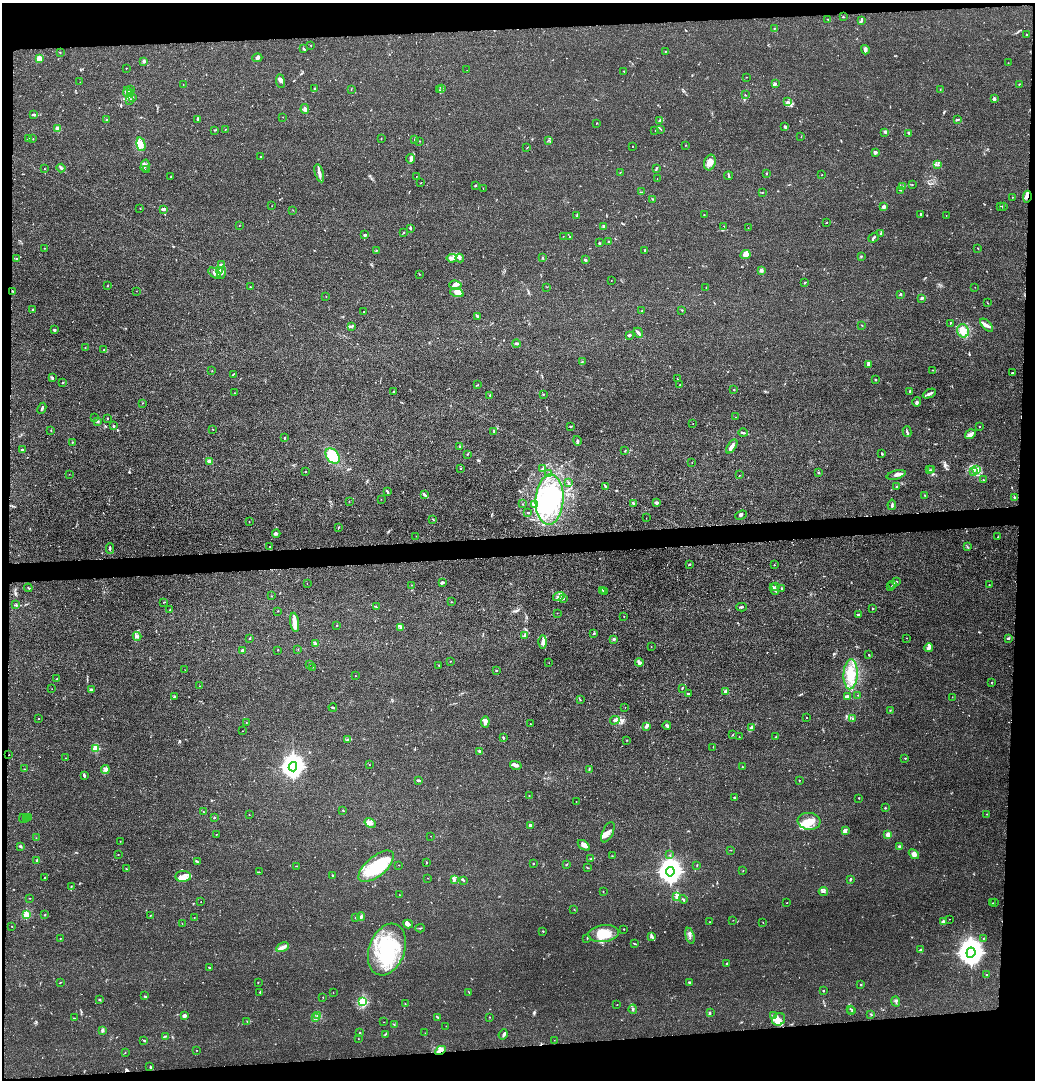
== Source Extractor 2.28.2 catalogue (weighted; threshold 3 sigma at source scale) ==
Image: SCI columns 98-4229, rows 22-4331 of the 4327 x 4353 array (HDU 1 of 3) = the unmasked area's bounding box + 8 px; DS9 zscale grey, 4 x 4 block average (1 PNG px = mean of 4 x 4 image px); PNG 1037 x 1082 px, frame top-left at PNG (2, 3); each listed source drawn as its Kron ellipse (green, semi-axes under 4 px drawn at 4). Shown black and unused: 10% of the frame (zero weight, under 3 of 4 exposures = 3% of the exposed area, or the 3 px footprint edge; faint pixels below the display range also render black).
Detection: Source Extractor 2.28.2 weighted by HDU 2 'WHT'. Background 0.0138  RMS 0.0026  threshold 0.0117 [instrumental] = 3 sigma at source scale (4.5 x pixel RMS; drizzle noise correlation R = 1.50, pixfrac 1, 0.05/0.05 arcsec/px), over >= 5 px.
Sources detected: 637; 15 inside a brighter object's white glare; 1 cosmic-ray / hot-pixel residue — neither listed nor drawn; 17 coinciding with a brighter row at this scale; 81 inside a brighter listed object's ellipse — not listed separately; of the other 523, all 500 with FLUX_AUTO >= 0.306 (the completeness limit of this list) listed and drawn (23 fainter detections not listed), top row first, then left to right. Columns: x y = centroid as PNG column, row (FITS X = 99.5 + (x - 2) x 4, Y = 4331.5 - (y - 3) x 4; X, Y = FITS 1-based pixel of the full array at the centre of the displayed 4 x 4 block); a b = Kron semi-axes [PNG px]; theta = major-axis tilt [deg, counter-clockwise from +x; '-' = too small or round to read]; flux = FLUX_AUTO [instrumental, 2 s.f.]
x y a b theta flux
843 17 2 2 - 1.8
828 19 2 2 - 0.63
862 20 4 3 - 2.4
774 28 2 2 - 0.87
1027 34 2 2 - 0.52
311 45 2 2 - 0.56
303 48 3 2 - 1.1
865 50 5 2 - 4.6
60 52 2 2 - 0.68
665 52 2 2 - 0.76
39 58 4 3 - 6.5
257 58 5 3 - 4
144 61 3 2 - 3.3
1008 63 2 2 - 0.44
126 68 2 2 - 0.56
467 70 2 2 - 0.32
624 71 2 2 - 0.65
746 77 2 2 - 0.39
280 81 7 3 -83 4.4
80 82 2 2 - 0.42
775 84 3 2 - 1.9
1019 84 2 2 - 1.2
183 85 2 2 - 0.46
315 89 2 2 - 0.51
351 89 2 2 - 0.44
441 89 2 2 - 0.72
940 89 2 2 - 0.51
131 90 3 2 - 1.5
439 90 2 2 - 0.4
127 92 5 3 - 5.6
131 94 2 2 - 1.3
745 95 2 2 - 0.66
133 97 2 2 - 1.1
994 99 3 2 - 4.7
130 101 2 2 - 0.8
788 102 2 2 - 0.6
305 109 5 2 - 4.8
33 114 3 2 - 1.7
283 117 2 2 - 0.35
197 119 3 2 - 1.8
957 119 3 2 - 1.5
107 120 3 2 - 1.1
660 120 3 2 - 2.1
596 123 2 2 - 0.79
785 127 3 2 - 3.8
57 128 2 2 - 32
225 129 2 2 - 0.56
661 129 2 2 - 0.67
215 130 2 2 - 1
655 130 2 2 - 0.32
884 132 2 2 - 0.9
909 134 2 2 - 0.71
801 136 2 2 - 0.41
28 139 2 2 - 0.7
33 139 2 2 - 0.93
381 139 2 2 - 0.42
415 139 2 2 - 1.2
549 140 2 2 - 0.53
420 141 2 2 - 0.61
141 144 7 3 -76 12
686 145 2 2 - 0.65
632 146 2 2 - 0.43
527 148 2 2 - 0.54
875 152 4 3 - 2.5
261 156 2 2 - 0.83
410 159 4 4 - 3.1
710 162 8 5 72 11
938 165 2 2 - 1.2
145 166 6 2 74 2.8
61 168 4 2 - 2.2
656 168 3 2 - 1.6
44 169 2 2 - 0.45
147 169 3 2 - 1.3
620 172 2 2 - 0.98
319 173 9 3 -74 5.9
766 174 3 2 - 1.2
822 175 2 2 - 0.52
728 176 4 2 - 1.9
171 177 2 2 - 0.77
416 177 2 2 - 0.42
657 179 2 2 - 0.34
421 183 2 2 - 0.38
475 185 2 2 - 1.4
912 185 2 2 - 0.38
902 187 2 2 - 1.1
483 188 2 2 - 0.6
900 190 2 2 - 1.3
641 192 2 2 - 0.39
762 192 2 2 - 0.46
1012 197 2 2 - 0.33
1027 197 6 2 83 4.5
652 199 2 2 - 0.55
272 206 2 2 - 0.31
1001 206 2 2 - 0.5
884 207 2 2 - 21
1003 207 3 2 - 1.2
140 208 2 2 - 0.43
164 209 4 3 - 2.3
293 210 2 2 - 0.43
921 214 3 2 - 1.6
577 215 2 2 - 0.68
704 215 2 2 - 0.49
946 215 2 2 - 0.33
827 223 2 2 - 0.52
239 225 2 2 - 0.34
724 226 2 2 - 0.35
603 227 3 2 - 2.2
410 228 3 2 - 2.1
748 228 2 2 - 0.35
404 233 2 2 - 0.82
880 233 3 2 - 1.4
365 235 3 2 - 3.4
563 236 2 2 - 0.42
570 237 2 2 - 0.66
874 238 6 2 39 1.8
608 242 2 2 - 1.9
599 243 3 2 - 1.1
44 248 2 2 - 0.47
978 248 2 2 - 0.65
645 250 3 2 - 1.6
376 251 3 2 - 1.2
745 254 5 4 - 10
861 256 2 2 - 1.4
452 258 5 2 - 3.9
460 258 4 2 - 1.8
542 258 2 2 - 1.9
17 259 2 2 - 1.5
585 260 3 2 - 2.3
221 265 3 2 - 1.6
219 270 2 2 - 0.97
761 270 3 3 - 2.2
214 273 7 2 -40 4.2
222 273 6 2 71 3.3
419 274 2 2 - 0.69
611 281 2 2 - 0.34
804 283 2 2 - 0.7
455 285 6 4 -6 5.4
107 286 2 2 - 0.8
250 287 2 2 - 0.75
547 287 2 2 - 0.44
975 287 2 2 - 0.37
706 288 3 2 - 0.55
136 291 2 2 - 0.41
13 292 2 2 - 1.3
457 293 7 3 -18 6.1
901 294 3 2 - 1.4
326 296 2 2 - 0.46
921 298 3 2 - 2.1
987 303 2 2 - 0.47
33 310 2 2 - 3
642 310 2 2 - 0.65
682 310 2 2 - 0.9
364 311 2 2 - 0.52
477 317 3 2 - 1.3
950 323 2 2 - 1
862 325 2 2 - 1.1
987 325 8 2 -45 3.7
352 326 4 2 - 1.8
54 330 3 2 - 2.5
963 331 6 6 - 10
638 333 5 2 - 5.8
630 335 3 2 - 1.7
516 343 4 2 - 4.1
85 348 2 2 - 0.39
104 350 2 2 - 0.73
582 362 3 2 - 1.2
868 365 4 3 - 2.6
932 370 2 2 - 0.64
212 371 2 2 - 0.37
1012 373 3 2 - 0.76
233 374 2 2 - 1
53 378 3 2 - 1.3
677 379 2 2 - 0.36
875 379 2 2 - 2
62 383 3 2 - 1.3
478 385 3 2 - 0.86
680 385 2 2 - 0.73
734 389 2 2 - 1.4
394 391 2 2 - 0.86
910 391 2 2 - 1.9
234 393 2 2 - 0.63
543 394 2 2 - 0.66
929 394 7 2 25 4.4
490 395 2 2 - 0.88
917 402 5 3 - 2.3
142 403 2 2 - 0.63
42 408 6 2 63 2.5
735 417 2 2 - 0.31
95 418 2 2 - 0.37
107 418 2 2 - 0.94
97 421 3 2 - 1.6
693 424 2 2 - 0.32
114 426 2 2 - 2.2
571 426 2 2 - 1.1
980 426 2 2 - 0.8
213 429 2 2 - 0.73
51 430 2 2 - 1.3
494 432 2 2 - 0.71
907 432 5 2 - 2.3
743 433 5 2 - 1.8
970 434 6 4 32 5.6
284 438 2 2 - 1.4
577 441 5 2 - 3.1
72 442 2 2 - 0.73
732 446 8 2 55 6.7
460 447 3 2 - 0.89
22 450 2 2 - 2.1
625 451 2 2 - 0.93
468 454 2 2 - 0.49
882 454 2 2 - 2.4
333 456 8 6 -51 42
210 462 4 4 - 8.2
692 463 2 2 - 0.34
460 468 2 2 - 0.44
543 468 4 2 - 3.9
929 470 2 2 - 0.57
932 470 2 2 - 0.47
977 470 4 3 - 5.5
974 471 2 2 - 1.3
305 472 2 2 - 0.95
818 473 2 2 - 1.7
69 474 2 2 - 0.36
549 474 2 2 - 0.59
740 475 2 2 - 0.38
896 475 10 3 16 5.5
983 480 2 2 - 0.72
568 482 2 2 - 0.88
605 486 3 2 - 1.4
896 486 2 2 - 0.96
387 492 4 2 - 2.8
424 494 3 2 - 1.7
925 495 2 2 - 0.7
1014 497 2 2 - 1.4
381 499 2 2 - 0.34
550 500 25 14 86 90
349 501 2 2 - 0.4
633 503 3 2 - 2.6
656 503 3 2 - 4.2
522 504 2 2 - 0.44
534 505 4 2 - 2.1
892 505 5 2 - 2.5
528 512 3 2 - 0.95
741 515 6 2 22 1.5
646 518 2 2 - 0.31
433 519 3 2 - 1.1
249 521 2 2 - 0.49
338 527 2 2 - 0.7
276 534 4 3 - 2.2
416 536 2 2 - 0.39
998 537 2 2 - 1.1
270 546 2 2 - 1.3
967 546 2 2 - 0.56
110 548 5 2 - 2.1
690 564 2 2 - 0.92
774 565 2 2 - 0.79
896 582 3 2 - 1.6
442 583 3 2 - 6.1
307 584 2 2 - 0.34
893 584 3 2 - 0.8
412 585 2 2 - 0.54
989 585 2 2 - 0.51
776 586 2 2 - 0.46
891 587 2 2 - 0.39
28 588 4 2 - 1.4
781 588 2 2 - 0.69
774 589 6 2 -63 4.8
602 590 2 2 - 0.84
604 592 2 2 - 0.38
271 596 2 2 - 0.38
559 597 6 3 16 5
563 599 3 2 - 1.4
163 602 2 2 - 0.38
452 602 2 2 - 0.85
15 605 4 2 - 1.1
376 607 3 2 - 0.56
741 607 5 2 - 2.2
872 608 2 2 - 0.79
170 610 2 2 - 0.97
278 611 2 2 - 0.84
557 613 2 2 - 0.44
858 614 4 2 - 2.4
624 617 2 2 - 0.32
295 622 10 4 -81 10
337 625 2 2 - 0.62
401 628 3 3 - 2.5
593 634 2 2 - 0.62
137 636 4 3 - 2.8
524 636 2 2 - 1.2
249 638 2 2 - 1.2
907 638 2 2 - 0.55
1008 638 3 2 - 2.3
614 639 3 3 - 2
543 642 6 3 90 5.3
315 644 2 2 - 0.86
651 647 2 2 - 0.46
929 647 4 3 - 4.1
298 649 2 2 - 0.38
242 650 2 2 - 6.1
278 650 2 2 - 0.74
869 655 2 2 - 0.79
450 661 2 2 - 0.61
639 662 4 3 - 2.9
549 663 2 2 - 0.38
309 664 2 2 - 1
439 665 3 2 - 0.88
313 667 2 2 - 0.62
185 670 2 2 - 0.34
496 671 2 2 - 2.8
851 674 15 7 87 26
355 676 2 2 - 1.1
57 679 2 2 - 0.79
991 682 2 2 - 0.77
200 686 2 2 - 0.46
682 688 2 2 - 1.1
52 689 2 2 - 0.38
91 690 3 2 - 1.4
726 692 4 2 - 2.8
688 693 3 2 - 1.3
858 695 2 2 - 0.33
848 696 2 2 - 0.99
174 697 3 2 - 1.7
952 697 2 2 - 0.37
580 700 2 2 - 0.76
333 707 4 2 - 1.6
625 707 2 2 - 0.38
890 710 3 2 - 0.64
806 718 2 2 - 0.75
852 718 2 2 - 0.71
39 719 2 2 - 0.56
615 720 5 3 - 6.1
246 722 2 2 - 0.52
485 722 5 3 - 4.4
530 724 2 2 - 0.39
667 725 4 3 - 2.6
646 726 3 2 - 1.9
752 728 3 2 - 1.3
243 731 2 2 - 0.32
733 735 2 2 - 0.98
776 736 3 2 - 1
739 737 2 2 - 0.77
503 738 2 2 - 1.9
347 739 3 2 - 1
627 740 2 2 - 0.61
713 747 2 2 - 0.44
95 748 2 2 - 63
480 751 3 2 - 1.2
9 755 2 2 - 1.3
65 758 2 2 - 0.59
905 758 3 2 - 0.9
369 765 2 2 - 0.61
516 765 6 2 -14 7.7
293 767 4 4 - 1700
742 767 2 2 - 0.98
24 769 2 2 - 0.4
589 769 3 2 - 1.1
105 770 4 3 - 4.2
84 775 4 2 - 2.2
418 780 3 2 - 3.3
799 780 2 2 - 0.82
529 796 2 2 - 0.55
734 798 2 2 - 1.8
859 798 2 2 - 0.68
576 801 2 2 - 0.45
885 808 2 2 - 1.4
343 810 3 2 - 0.95
203 811 2 2 - 0.46
987 814 2 2 - 0.43
249 815 2 2 - 0.39
28 817 2 2 - 1.1
214 818 2 2 - 1.4
23 819 4 2 - 2.1
27 819 4 2 - 1.5
809 821 11 8 -7 18
370 823 6 4 -31 5.3
530 825 2 2 - 12
845 830 4 3 - 3.5
608 832 11 5 64 7.7
216 834 2 2 - 0.38
888 835 2 2 - 36
431 836 2 2 - 0.37
36 838 2 2 - 0.35
120 841 2 2 - 0.45
584 845 7 4 -36 6.7
20 846 3 3 - 1.7
900 847 2 2 - 5.4
731 850 2 2 - 0.33
914 854 6 3 -41 6.6
118 855 2 2 - 0.47
670 855 2 2 - 0.55
612 856 2 2 - 0.82
591 858 2 2 - 1.1
37 860 4 2 - 3.9
197 861 2 2 - 0.65
426 863 2 2 - 0.93
533 864 2 2 - 1.1
567 864 2 2 - 0.6
399 865 2 2 - 0.37
697 865 3 2 - 0.66
297 866 2 2 - 0.47
376 866 21 10 40 51
588 868 2 2 - 0.62
126 869 2 2 - 0.79
743 870 2 2 - 0.48
259 872 2 2 - 0.64
670 872 5 4 - 1800
332 875 2 2 - 1.2
183 876 8 5 2 8.6
45 878 2 2 - 0.86
427 878 2 2 - 0.45
454 879 3 2 - 1.8
850 879 3 2 - 1.8
463 880 4 2 - 1.5
71 887 2 2 - 1
823 891 4 2 - 2.1
603 892 2 2 - 0.54
399 895 2 2 - 0.33
677 896 4 3 - 2.9
30 898 2 2 - 0.67
683 899 4 2 - 1.9
201 901 2 2 - 0.33
787 903 2 2 - 0.45
992 903 2 2 - 0.72
995 903 2 2 - 0.59
574 909 2 2 - 0.36
26 915 2 2 - 82
44 915 2 2 - 0.88
150 916 2 2 - 0.5
194 917 2 2 - 0.59
361 917 4 2 - 4.5
355 918 2 2 - 1.1
949 919 2 2 - 0.49
733 920 2 2 - 0.54
710 922 2 2 - 0.46
943 922 3 2 - 5.1
763 923 2 2 - 0.59
182 924 2 2 - 0.34
408 924 5 3 - 5.5
12 926 2 2 - 0.69
420 928 5 2 - 1.1
624 929 2 2 - 0.97
543 931 2 2 - 1.1
603 933 15 8 7 29
690 936 8 2 -75 2.9
652 937 3 3 - 2.7
60 938 2 2 - 0.64
587 938 2 2 - 0.89
983 938 2 2 - 0.59
634 943 4 2 - 1.2
283 947 7 4 28 6.4
387 950 27 17 69 120
921 950 4 2 - 2.9
971 953 5 4 - 2400
727 963 3 2 - 1.8
209 967 2 2 - 1.5
986 974 2 2 - 1.3
60 982 3 2 - 0.84
258 982 2 2 - 0.49
689 982 2 2 - 1.8
861 985 2 2 - 1.1
823 991 2 2 - 0.86
260 992 2 2 - 1
469 992 3 2 - 0.65
333 993 2 2 - 0.32
144 996 2 2 - 1.1
323 997 2 2 - 0.58
99 1000 2 2 - 0.95
896 1001 5 2 - 2
363 1002 2 2 - 130
405 1003 2 2 - 0.48
617 1005 2 2 - 0.49
633 1009 4 2 - 1.7
850 1009 2 2 - 0.66
852 1011 3 2 - 0.76
710 1012 2 2 - 1
871 1014 3 2 - 0.98
773 1015 2 2 - 0.71
184 1016 3 3 - 4.4
318 1016 4 3 - 6.1
438 1017 2 2 - 0.77
489 1017 2 2 - 0.39
74 1018 2 2 - 0.61
316 1018 4 2 - 2.6
779 1019 7 5 36 9.2
247 1021 2 2 - 0.62
383 1022 2 2 - 0.31
394 1025 2 2 - 0.79
446 1026 2 2 - 0.55
102 1030 3 2 - 2.8
360 1033 3 2 - 0.93
425 1033 2 2 - 0.35
385 1034 3 2 - 0.97
503 1034 5 2 - 2.3
165 1036 3 2 - 1.6
358 1039 2 2 - 0.35
144 1040 3 2 - 1.3
554 1040 2 2 - 0.32
196 1050 2 2 - 0.51
440 1050 6 3 29 5.1
125 1053 2 2 - 0.49
150 1067 2 2 - 1
Overlapping masked pixels (flux is a lower limit): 2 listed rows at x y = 1027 197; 440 1050
Diffuse or blended objects may show on this block-average render without a row.